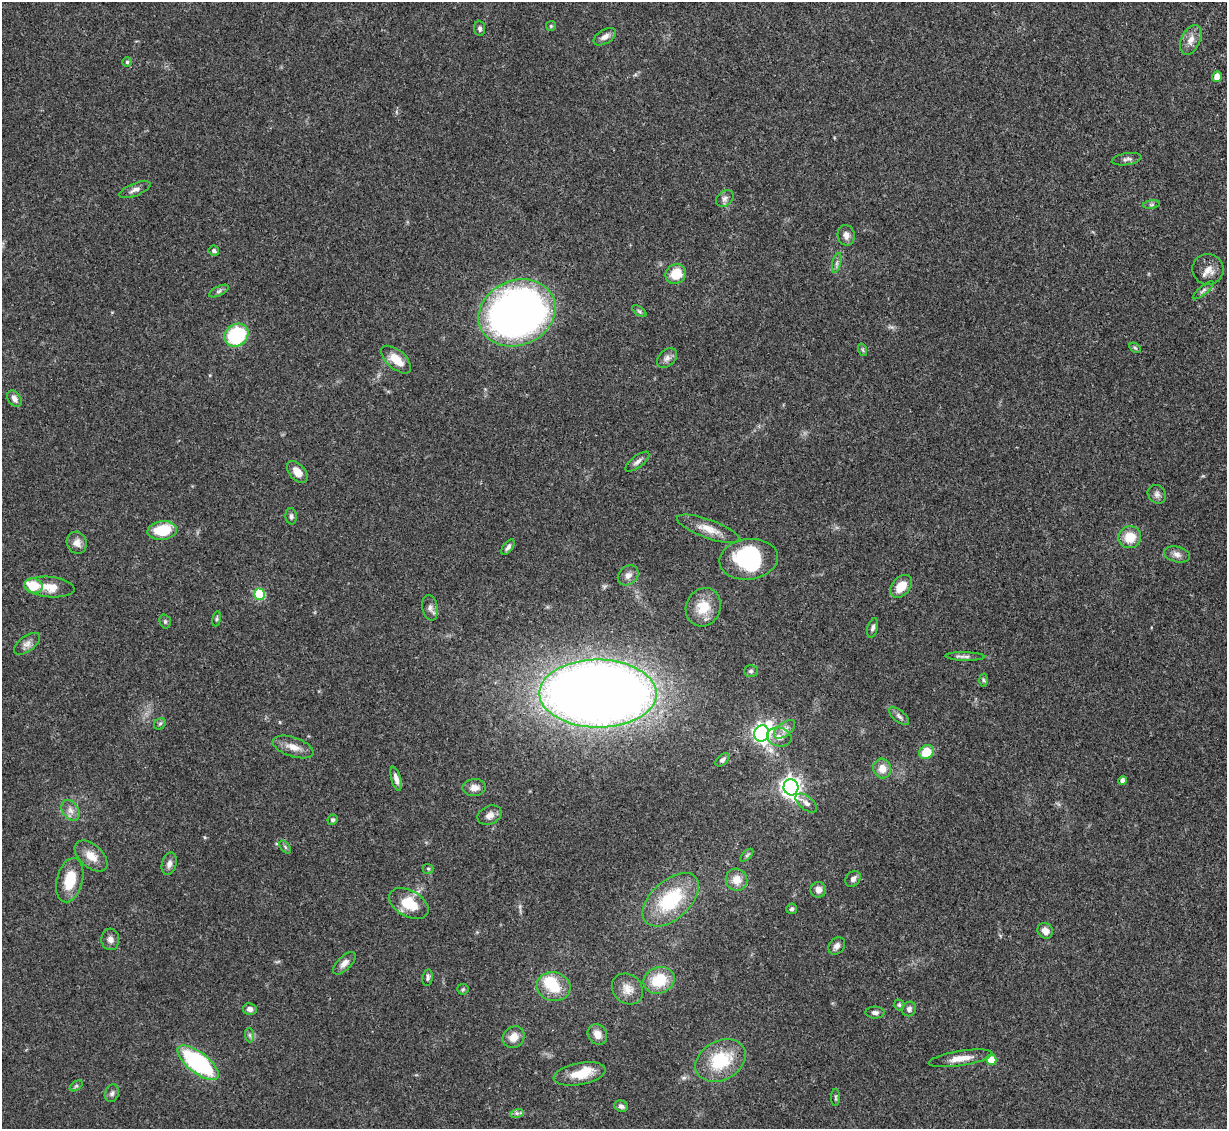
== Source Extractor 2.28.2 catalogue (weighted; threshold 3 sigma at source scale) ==
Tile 10 of 4 x 4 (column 2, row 3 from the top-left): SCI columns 1280-2504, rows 1381-2507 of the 4995 x 5067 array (HDU 1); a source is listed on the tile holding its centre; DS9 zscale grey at full resolution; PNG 1229 x 1131 px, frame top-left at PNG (2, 2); each listed source drawn as its Kron ellipse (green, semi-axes under 4 px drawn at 4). Shown black and unused: <1% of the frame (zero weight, under 3 of 5 exposures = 4% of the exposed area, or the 3 px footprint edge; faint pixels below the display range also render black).
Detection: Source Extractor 2.28.2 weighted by HDU 2 'WHT'; one run over the whole footprint, this tile lists its part. Background 0.0699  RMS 0.0033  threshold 0.0151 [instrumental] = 3 sigma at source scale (4.5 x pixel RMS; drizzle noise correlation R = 1.50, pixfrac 1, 0.05/0.05 arcsec/px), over >= 5 px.
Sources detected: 109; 2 inside a brighter object's white glare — neither listed nor drawn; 1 inside a brighter listed object's ellipse — not listed separately; the other 106 listed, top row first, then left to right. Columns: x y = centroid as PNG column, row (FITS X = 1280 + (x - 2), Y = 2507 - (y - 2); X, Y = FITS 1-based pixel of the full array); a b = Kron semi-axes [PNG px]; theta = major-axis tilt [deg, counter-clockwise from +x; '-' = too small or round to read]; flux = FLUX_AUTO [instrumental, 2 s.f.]
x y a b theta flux
551 26 5 5 - 0.4
480 28 8 5 -84 0.9
605 37 12 7 31 1.8
1191 40 16 9 66 2.9
127 62 5 5 - 0.56
1217 77 5 5 - 3.6
1127 159 15 6 9 1.2
135 190 17 6 22 1.7
725 198 9 7 39 1.3
1151 204 8 4 8 0.64
846 235 10 8 -79 1.9
214 251 5 5 - 0.67
837 263 10 4 77 0.95
1208 269 15 15 - 3.3
676 274 10 9 - 7.1
1203 290 13 3 40 0.85
219 291 10 4 26 0.88
639 311 8 4 -36 0.61
517 313 39 32 23 220
236 335 13 10 36 25
1135 348 6 4 -30 0.51
863 350 6 4 -71 0.49
667 358 11 8 44 1.5
396 360 18 9 -41 5.4
14 399 9 6 -55 1.8
637 462 14 5 38 1.4
297 472 13 8 -48 3.4
1157 494 10 8 -47 1.3
291 516 8 5 -86 0.88
708 529 33 9 -20 4.8
162 531 15 9 5 11
1130 537 11 11 - 6.1
77 543 11 10 - 2.4
508 547 9 4 54 0.97
1177 554 13 7 -14 1.8
749 559 29 20 7 24
628 575 11 9 41 1.9
33 586 9 7 -16 8.4
901 586 13 9 48 5.4
49 587 25 10 -5 5.7
259 594 6 5 - 23
703 607 19 17 64 7.4
430 608 13 7 -80 1.5
217 619 7 4 81 0.5
165 621 7 5 -74 0.63
873 628 10 5 74 0.94
27 644 15 7 36 1.9
965 656 20 4 -1 1.3
751 671 7 5 0 0.65
983 680 6 4 -88 0.53
598 693 59 34 -1 560
899 716 12 5 -39 1.2
160 724 6 5 - 0.56
784 729 12 6 38 1.8
762 734 8 7 - 130
779 737 12 9 -13 2.5
293 747 21 9 -19 3.5
926 752 7 6 - 7.8
722 760 8 5 41 0.86
882 768 10 9 - 3.4
396 779 12 4 -75 1.8
1123 781 4 4 - 1.5
791 787 8 7 - 180
474 788 12 8 4 2.4
806 803 13 6 -38 1.7
70 810 11 8 -58 2.1
490 815 12 9 24 2
333 820 5 5 - 0.77
285 847 7 4 -54 0.58
747 855 8 4 45 0.56
91 856 19 11 -42 4.4
169 864 11 7 73 1.6
428 869 5 5 - 0.42
853 879 9 7 50 1.3
70 880 23 13 76 9.3
737 880 11 10 - 3.7
818 890 8 8 - 2.2
671 900 33 19 42 22
409 904 21 13 -29 9.3
792 909 5 5 - 0.66
1045 931 8 7 - 2.2
110 939 11 9 -84 1.6
837 946 9 7 49 1.5
344 963 14 7 45 2
427 978 8 5 81 0.8
659 980 16 13 21 10
554 987 17 14 -12 8.8
463 989 6 5 - 0.5
628 989 17 14 -43 3.6
899 1005 5 5 - 0.58
250 1009 7 6 - 1.3
909 1009 7 7 - 1.1
875 1013 9 6 -1 1.1
597 1034 11 9 -55 3
250 1035 7 4 -89 0.71
514 1037 12 10 42 3.7
961 1058 32 7 9 4.4
721 1060 26 19 29 17
991 1060 5 5 - 6.7
198 1063 25 10 -38 47
580 1074 26 11 11 7.6
76 1086 7 4 36 0.49
112 1093 9 7 72 1.1
836 1097 8 4 -89 0.5
621 1106 7 5 -24 1
517 1113 7 4 17 0.77